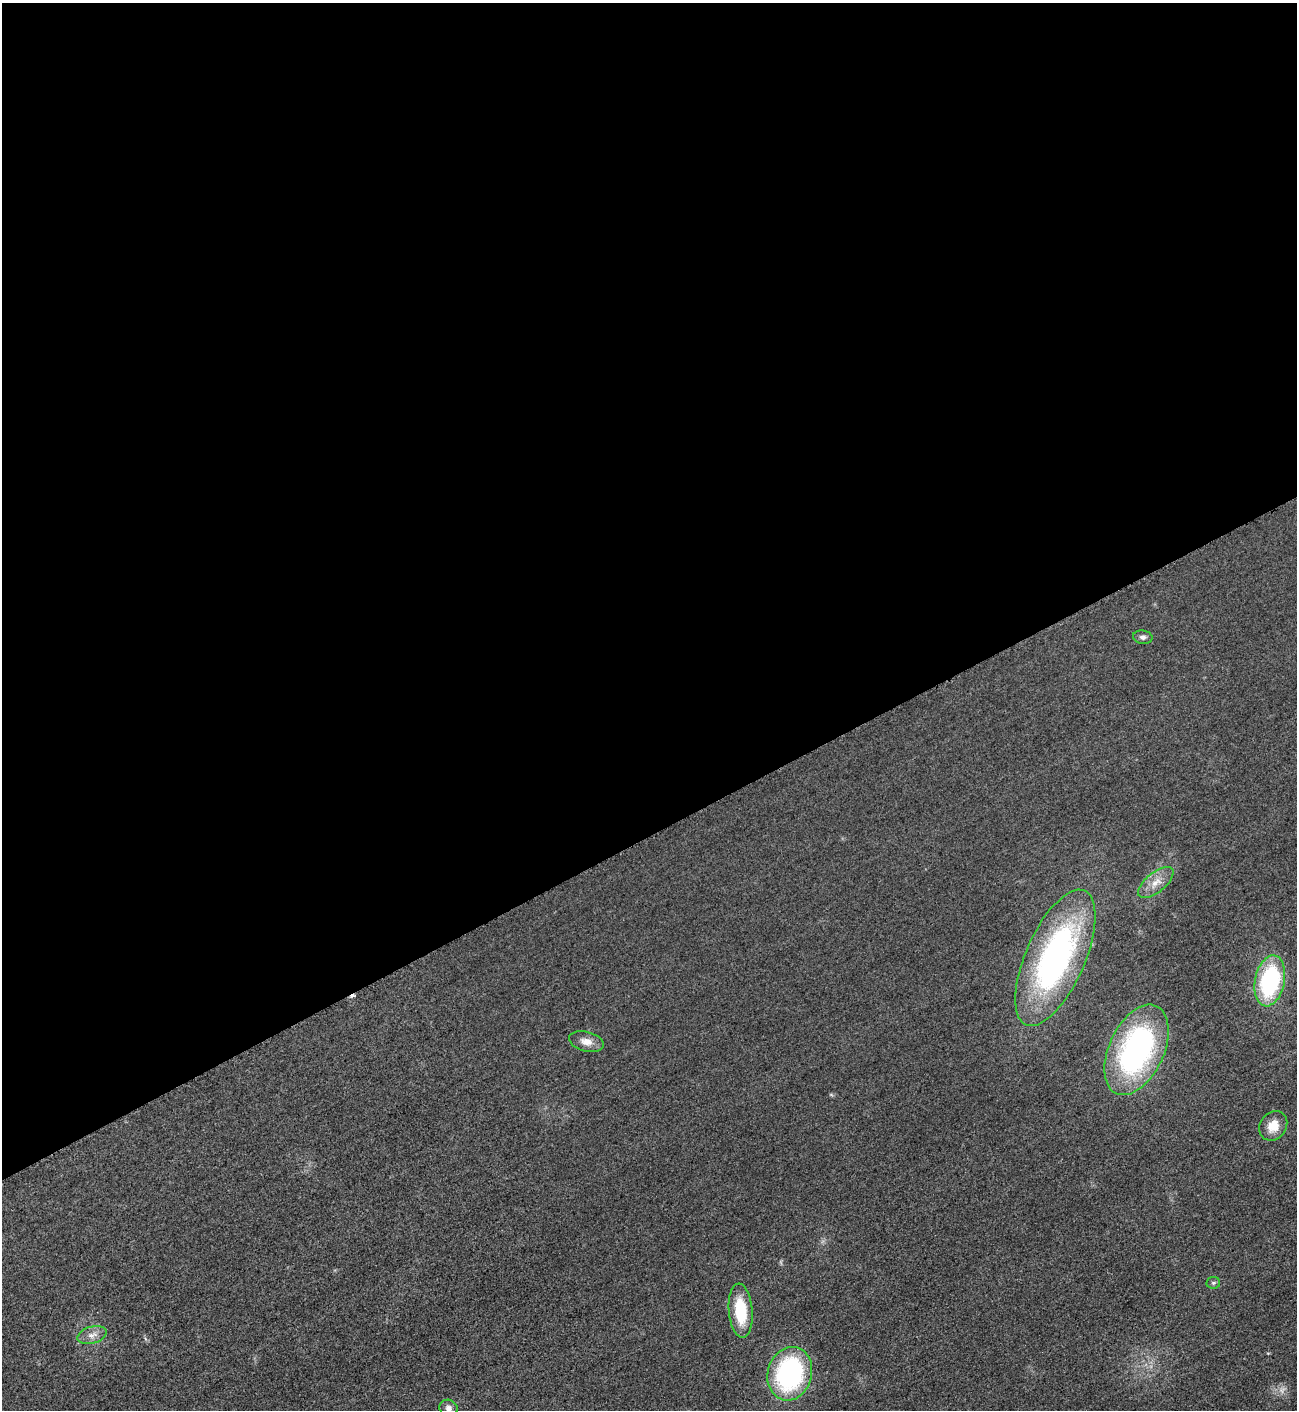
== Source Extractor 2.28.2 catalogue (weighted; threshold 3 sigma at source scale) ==
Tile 2 of 4 x 4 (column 2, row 1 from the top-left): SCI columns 1592-2886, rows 4234-5641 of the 5640 x 5651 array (HDU 1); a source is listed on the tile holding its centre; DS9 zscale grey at full resolution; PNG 1299 x 1412 px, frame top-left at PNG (2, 3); each listed source drawn as its Kron ellipse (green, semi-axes under 4 px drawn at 4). Shown black and unused: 59% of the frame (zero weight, under 3 of 5 exposures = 1% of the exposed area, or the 3 px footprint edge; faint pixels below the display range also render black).
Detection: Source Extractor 2.28.2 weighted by HDU 2 'WHT'; one run over the whole footprint, this tile lists its part. Background 0.0189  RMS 0.005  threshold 0.0227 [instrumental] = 3 sigma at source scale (4.5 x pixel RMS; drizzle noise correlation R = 1.50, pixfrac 1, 0.05/0.05 arcsec/px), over >= 5 px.
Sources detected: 14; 1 too faint to see at this stretch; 1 cosmic-ray / hot-pixel residue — neither listed nor drawn; the other 12 listed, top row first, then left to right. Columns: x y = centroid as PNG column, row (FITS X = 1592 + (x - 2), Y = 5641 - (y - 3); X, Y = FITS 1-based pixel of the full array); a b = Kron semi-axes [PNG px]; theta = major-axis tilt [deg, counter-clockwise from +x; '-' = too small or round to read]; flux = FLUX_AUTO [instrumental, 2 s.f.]
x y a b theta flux
1143 637 10 6 -9 1.8
1156 883 21 10 39 6.3
1055 958 73 29 66 140
1270 981 26 15 78 58
586 1042 17 10 -14 4.7
1137 1050 48 27 65 110
1273 1126 16 13 52 7
1213 1283 7 6 - 0.9
741 1311 27 12 -85 21
92 1335 15 8 16 3.8
790 1374 27 22 74 78
448 1408 9 8 - 2.5
Isophote crosses this tile's border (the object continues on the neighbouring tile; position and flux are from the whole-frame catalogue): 1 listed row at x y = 448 1408